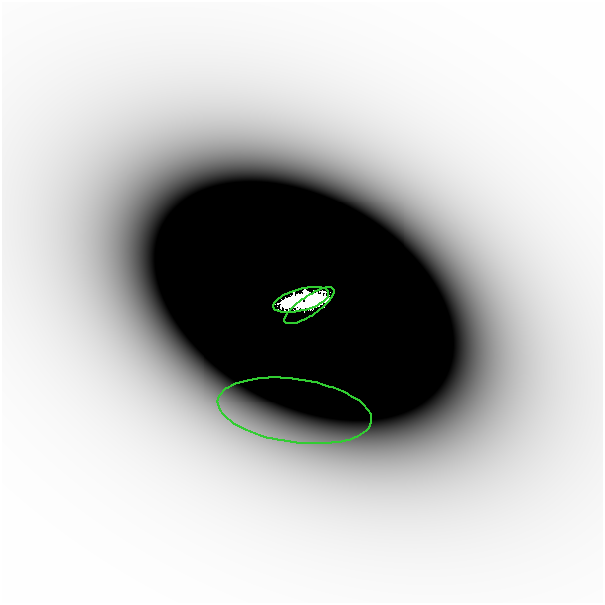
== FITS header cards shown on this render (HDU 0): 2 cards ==
NAXIS1  =                  601
NAXIS2  =                  601

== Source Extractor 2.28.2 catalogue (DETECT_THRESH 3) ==
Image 601 x 601 px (HDU 0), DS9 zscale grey, 1 PNG px = 1 image px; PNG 605 x 605 px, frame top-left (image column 1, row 601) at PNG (2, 2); each listed source drawn as its Kron ellipse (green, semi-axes under 4 px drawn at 4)
Background -5.18e-07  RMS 1.9e-07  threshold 5.74e-07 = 3 sigma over >= 5 px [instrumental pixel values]
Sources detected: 3; all 3 listed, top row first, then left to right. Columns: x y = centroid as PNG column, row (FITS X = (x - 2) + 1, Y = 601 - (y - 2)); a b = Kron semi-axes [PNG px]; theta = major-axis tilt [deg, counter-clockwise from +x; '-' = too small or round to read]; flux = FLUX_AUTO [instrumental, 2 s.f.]
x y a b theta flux
301 300 29 11 15 7.6e+00
309 306 29 9 34 3.2e+00
295 411 77 31 -8 8.3e-04